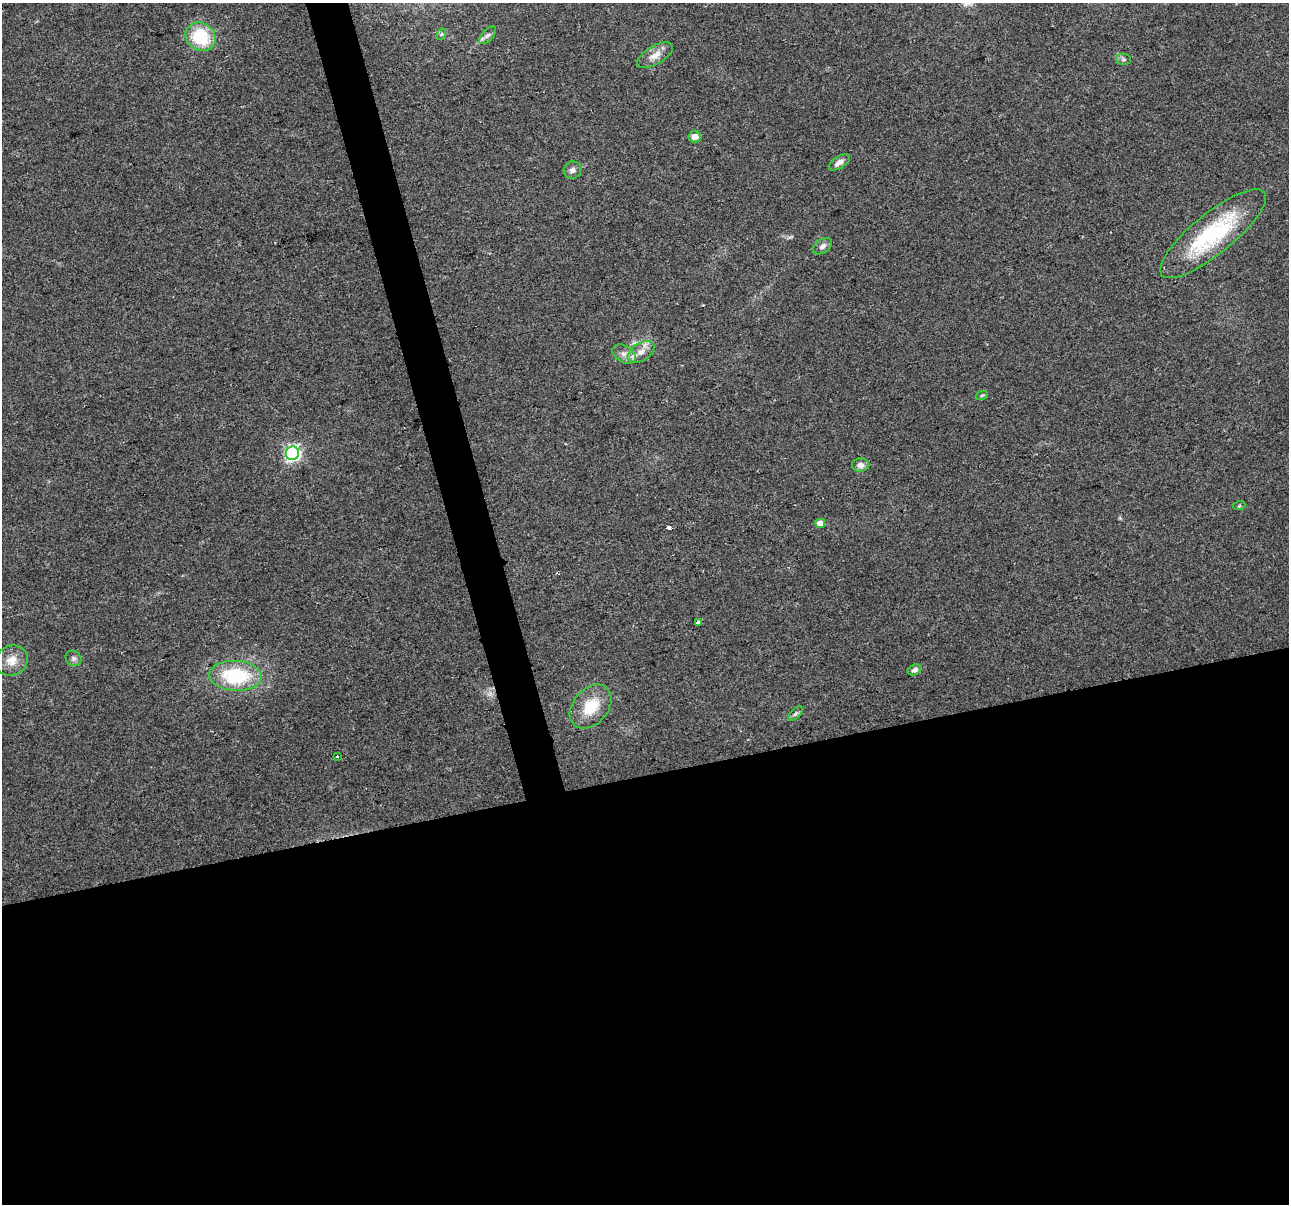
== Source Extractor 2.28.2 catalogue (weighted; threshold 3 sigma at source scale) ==
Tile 15 of 4 x 4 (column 3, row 4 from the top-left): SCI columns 2576-3862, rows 96-1297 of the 5150 x 4949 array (HDU 1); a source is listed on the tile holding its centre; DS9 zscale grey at full resolution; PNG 1291 x 1206 px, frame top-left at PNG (2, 3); each listed source drawn as its Kron ellipse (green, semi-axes under 4 px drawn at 4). Shown black and unused: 38% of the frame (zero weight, under 2 of 3 exposures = <1% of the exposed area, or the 3 px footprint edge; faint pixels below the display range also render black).
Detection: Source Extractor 2.28.2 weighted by HDU 2 'WHT'; one run over the whole footprint, this tile lists its part. Background 0.0568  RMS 0.0076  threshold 0.0341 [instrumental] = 3 sigma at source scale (4.5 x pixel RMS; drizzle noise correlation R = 1.50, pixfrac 1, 0.0396/0.0396 arcsec/px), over >= 5 px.
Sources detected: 26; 1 cosmic-ray / hot-pixel residue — neither listed nor drawn; the other 25 listed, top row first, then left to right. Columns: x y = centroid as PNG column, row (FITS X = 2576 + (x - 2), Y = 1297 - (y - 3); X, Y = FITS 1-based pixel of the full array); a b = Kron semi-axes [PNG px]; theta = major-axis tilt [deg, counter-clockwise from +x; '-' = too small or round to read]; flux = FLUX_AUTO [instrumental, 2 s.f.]
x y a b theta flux
441 34 6 4 60 0.92
487 35 11 5 48 2.7
200 37 16 13 -33 37
655 55 20 9 31 7.6
1124 59 7 5 -3 1.8
695 137 6 5 - 6.2
839 162 12 6 33 3.6
573 170 9 8 - 3.4
1213 234 66 20 39 77
822 246 11 7 35 3.4
641 352 15 8 31 7.1
624 354 13 8 -31 5.1
982 395 6 3 19 0.9
292 453 7 6 - 180
861 465 8 7 - 4.4
1239 506 6 4 19 0.91
820 523 5 4 - 8.4
698 622 3 3 - 14
73 658 8 7 - 2.4
12 661 16 15 - 10
914 670 7 5 26 2.5
235 676 26 15 -3 51
591 707 25 17 50 24
795 714 9 4 45 1.8
337 756 3 3 - 2.5